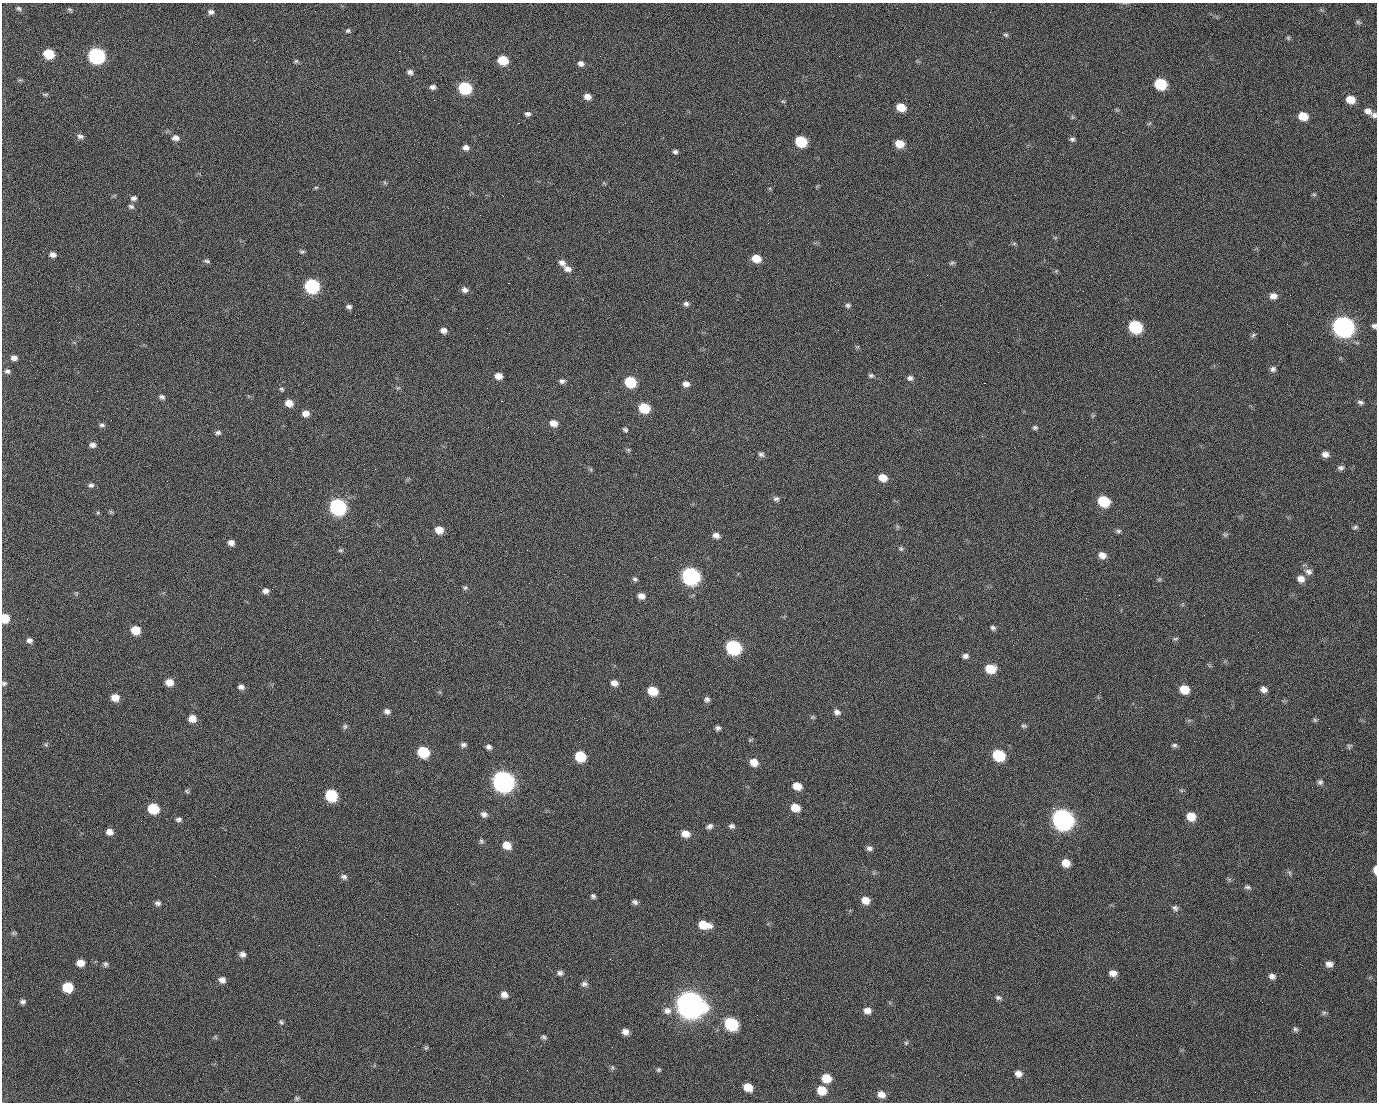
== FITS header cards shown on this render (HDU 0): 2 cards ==
NAXIS1  =                 1375 / length of data axis 1
NAXIS2  =                 1100 / length of data axis 2

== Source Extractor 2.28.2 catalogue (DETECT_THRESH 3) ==
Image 1375 x 1100 px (HDU 0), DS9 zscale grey, 1 PNG px = 1 image px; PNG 1379 x 1104 px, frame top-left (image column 1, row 1100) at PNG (2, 3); no overlay
Background 1460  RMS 29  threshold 87.6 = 3 sigma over >= 5 px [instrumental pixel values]
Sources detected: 238; all 238 listed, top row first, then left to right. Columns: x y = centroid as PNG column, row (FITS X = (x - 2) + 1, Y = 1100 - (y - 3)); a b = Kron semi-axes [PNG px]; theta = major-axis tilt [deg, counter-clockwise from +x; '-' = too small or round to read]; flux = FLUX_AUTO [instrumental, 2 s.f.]
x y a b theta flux
19 8 7 5 -36 3.9e+03
71 11 5 3 - 5.6e+03
211 12 7 6 - 7.1e+03
990 12 3 2 - 1.8e+03
1358 22 7 5 -6 3.5e+03
348 31 6 5 - 3.3e+03
1006 35 7 5 -16 3.6e+03
1288 38 7 5 -45 3.0e+03
399 51 2 2 - 2.3e+04
49 54 8 6 -17 7.5e+04
96 56 9 7 -21 5.1e+05
839 56 2 2 - 1.0e+03
503 60 8 6 -16 5.8e+04
296 61 6 5 - 3.1e+03
581 63 7 7 - 8.2e+03
410 72 7 6 - 6.2e+03
1160 84 8 7 - 1.1e+05
433 87 7 5 0 6.4e+03
465 88 8 7 - 1.8e+05
45 94 9 4 0 3.1e+03
587 97 7 6 - 1.4e+04
498 99 2 2 - 1.4e+03
434 100 2 2 - 4.1e+03
1351 100 8 7 - 2.6e+04
783 101 6 3 -2 2.2e+03
901 107 7 6 - 3.5e+04
1368 111 10 7 -28 1.1e+04
528 114 7 5 -2 5.8e+03
1374 115 7 6 - 5.9e+03
1303 116 8 7 - 3.6e+04
518 123 2 2 - 2.6e+04
80 136 8 6 -15 6.4e+03
175 138 9 7 -7 1.1e+04
1072 139 7 5 -6 4.6e+03
801 142 8 7 - 9.1e+04
899 144 8 7 - 3.1e+04
466 147 7 6 - 9.4e+03
675 152 5 4 - 4.7e+03
316 187 6 4 1 2.3e+03
1314 194 6 4 -1 2.5e+03
1015 195 2 2 - 7.0e+03
134 198 8 6 0 6.8e+03
131 206 8 6 -23 5.0e+03
1014 243 6 4 1 2.6e+03
302 252 7 4 6 3.4e+03
53 255 7 6 - 8.7e+03
756 258 8 7 - 3.1e+04
207 261 8 4 -15 4.0e+03
562 263 9 7 -37 9.6e+03
952 263 8 5 27 3.5e+03
568 269 9 7 -18 1.1e+04
927 275 2 2 - 1.0e+03
508 283 2 2 - 5.7e+04
312 286 8 7 - 3.2e+05
465 290 8 6 -16 8.0e+03
1083 291 2 2 - 3.2e+03
1290 295 2 2 - 1.9e+03
1273 296 9 7 -8 1.2e+04
686 304 6 6 - 5.7e+03
848 305 7 5 -16 4.5e+03
349 307 6 5 - 5.3e+03
355 315 2 2 - 9.5e+02
59 322 3 2 - 1.4e+03
1287 324 2 2 - 1.4e+03
1343 326 10 8 -24 1.4e+06
1374 326 6 5 - 5.3e+03
1135 327 9 7 -25 1.8e+05
443 330 7 6 - 9.5e+03
1253 335 8 4 37 3.6e+03
14 358 8 6 -5 8.6e+03
1273 369 8 7 - 6.3e+03
7 371 7 6 - 6.0e+03
871 375 7 5 -13 4.1e+03
498 376 7 6 - 1.5e+04
910 378 7 7 - 6.3e+03
562 381 7 6 - 5.5e+03
630 382 8 7 - 9.3e+04
984 383 2 2 - 2.0e+04
686 384 7 6 - 1.0e+04
398 388 6 4 1 2.6e+03
282 389 7 4 -41 3.2e+03
97 391 2 2 - 1.5e+03
162 397 7 5 -25 5.2e+03
501 401 3 2 - 5.9e+04
1360 402 7 5 -14 5.2e+03
289 403 8 7 - 1.9e+04
644 408 8 7 - 6.9e+04
619 412 2 2 - 8.6e+02
306 413 8 6 1 1.4e+04
553 423 8 7 - 1.5e+04
102 425 8 5 -8 4.8e+03
1035 428 6 5 - 3.9e+03
625 430 6 4 -33 3.9e+03
218 433 7 5 0 4.7e+03
534 433 2 2 - 8.1e+02
92 445 7 6 - 7.6e+03
628 450 7 4 -89 2.8e+03
761 454 8 5 -26 5.7e+03
1325 454 8 7 - 1.1e+04
1341 468 8 6 -3 5.8e+03
883 478 8 7 - 2.1e+04
91 485 8 6 -1 5.6e+03
623 497 2 2 - 3.2e+03
776 499 8 6 -7 5.3e+03
1103 501 8 7 - 9.1e+04
337 507 9 8 - 5.6e+05
111 512 6 5 - 2.7e+03
1355 527 8 5 24 4.4e+03
439 530 8 7 - 2.1e+04
1118 531 7 5 14 4.2e+03
1225 534 7 6 - 3.7e+03
716 535 7 6 - 9.4e+03
231 543 7 6 - 9.8e+03
901 549 6 6 - 3.5e+03
340 550 7 5 0 3.4e+03
1102 555 9 7 -17 1.4e+04
655 557 2 2 - 1.0e+03
1309 572 10 8 -19 9.7e+03
690 576 9 8 - 6.7e+05
635 579 7 5 -6 4.2e+03
1159 579 6 4 0 2.9e+03
1301 579 9 8 - 1.3e+04
465 588 6 6 - 3.6e+03
265 591 7 6 - 7.9e+03
641 596 7 6 - 1.3e+04
5 618 7 6 - 4.0e+04
27 619 2 2 - 4.4e+03
377 620 2 2 - 1.2e+04
993 628 7 6 - 4.6e+03
135 630 7 7 - 4.0e+04
1175 639 8 3 1 2.8e+03
29 640 8 7 - 7.1e+03
414 641 2 2 - 9.8e+02
733 647 9 8 - 3.2e+05
965 656 7 6 - 7.2e+03
990 669 9 7 -3 4.6e+04
169 682 8 7 - 2.0e+04
4 683 7 5 -14 3.9e+03
614 683 8 6 -20 1.1e+04
241 687 7 6 - 7.0e+03
1184 689 8 7 - 3.8e+04
1263 689 7 6 - 1.0e+04
652 691 8 7 - 4.6e+04
115 697 8 7 - 2.0e+04
707 699 7 6 - 6.3e+03
387 711 8 6 -25 7.2e+03
837 712 8 7 - 7.9e+03
812 717 6 5 - 3.0e+03
192 719 7 6 - 2.0e+04
1315 720 6 5 - 3.1e+03
345 726 7 6 - 4.2e+03
1024 726 8 5 -9 3.4e+03
718 728 6 5 - 5.5e+03
750 740 6 4 18 2.5e+03
46 745 6 4 -45 2.6e+03
463 745 7 6 - 5.6e+03
1174 745 7 5 5 4.4e+03
1349 746 7 5 52 3.3e+03
489 747 6 6 - 6.5e+03
423 752 8 7 - 9.8e+04
934 753 2 2 - 1.7e+03
998 755 8 7 - 1.2e+05
580 756 8 7 - 7.2e+04
754 762 8 7 - 2.1e+04
503 781 10 9 - 1.5e+06
1320 782 7 6 - 5.1e+03
797 786 8 7 - 2.3e+04
187 791 7 5 -23 2.9e+03
101 794 2 2 - 2.4e+03
331 795 8 7 - 1.4e+05
930 795 2 2 - 8.2e+03
69 806 2 2 - 8.4e+02
153 808 8 7 - 7.2e+04
795 808 8 7 - 2.9e+04
1053 808 2 2 - 1.7e+04
484 814 8 7 - 7.6e+03
1191 816 8 7 - 3.1e+04
179 819 7 5 3 5.0e+03
1062 819 10 9 - 1.5e+06
709 826 8 6 30 6.7e+03
731 826 7 6 - 5.7e+03
109 832 7 6 - 1.2e+04
685 834 9 7 -11 2.0e+04
481 841 7 6 - 3.8e+03
507 845 9 7 -26 2.6e+04
869 848 8 6 -18 5.9e+03
1066 863 8 7 - 2.2e+04
1375 870 8 4 -90 1.3e+04
1289 873 7 4 -46 3.6e+03
344 877 9 7 -26 6.4e+03
1247 887 9 5 -2 4.8e+03
593 896 6 6 - 4.3e+03
865 900 8 7 - 1.9e+04
635 902 7 5 -34 5.6e+03
158 903 7 6 - 5.7e+03
457 904 2 2 - 1.6e+03
1175 908 8 7 - 5.5e+03
704 925 11 7 -13 4.2e+04
1118 932 3 2 - 2.5e+03
14 933 8 5 -20 3.6e+03
242 954 7 6 - 8.0e+03
610 959 3 2 - 3.0e+03
80 963 7 6 - 1.7e+04
105 964 7 6 - 4.3e+03
1329 964 7 6 - 1.0e+04
560 973 7 6 - 6.3e+03
1113 973 8 6 -10 1.3e+04
1272 976 8 7 - 7.8e+03
222 980 8 6 -17 9.9e+03
758 980 3 2 - 1.9e+03
584 984 8 7 - 6.4e+03
68 987 8 7 - 5.9e+04
504 995 8 7 - 1.2e+04
998 998 9 6 -18 5.4e+03
23 1002 6 5 - 5.4e+03
690 1004 12 10 -24 3.3e+06
667 1011 11 10 - 1.2e+04
867 1011 8 7 - 1.3e+04
1324 1013 7 5 45 3.5e+03
757 1015 2 2 - 1.1e+03
281 1022 7 5 -46 3.8e+03
731 1024 9 8 - 1.9e+05
1295 1029 8 6 -52 4.4e+03
625 1032 7 6 - 1.1e+04
1136 1035 2 2 - 9.3e+02
544 1037 8 6 -22 4.5e+03
906 1043 6 5 - 3.1e+03
426 1048 6 5 - 3.1e+03
612 1067 7 5 71 3.6e+03
527 1070 2 2 - 8.6e+02
659 1070 6 6 - 3.3e+03
1018 1074 8 7 - 1.2e+04
826 1078 8 7 - 3.6e+04
748 1087 7 6 - 2.9e+04
822 1090 9 8 - 3.6e+04
881 1094 9 7 -24 1.5e+04
169 1095 2 2 - 5.5e+03
297 1098 7 6 - 3.7e+03
At the frame edge (FLAGS 8, measured only in part): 5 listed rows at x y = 1374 115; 1374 326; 5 618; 4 683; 1375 870